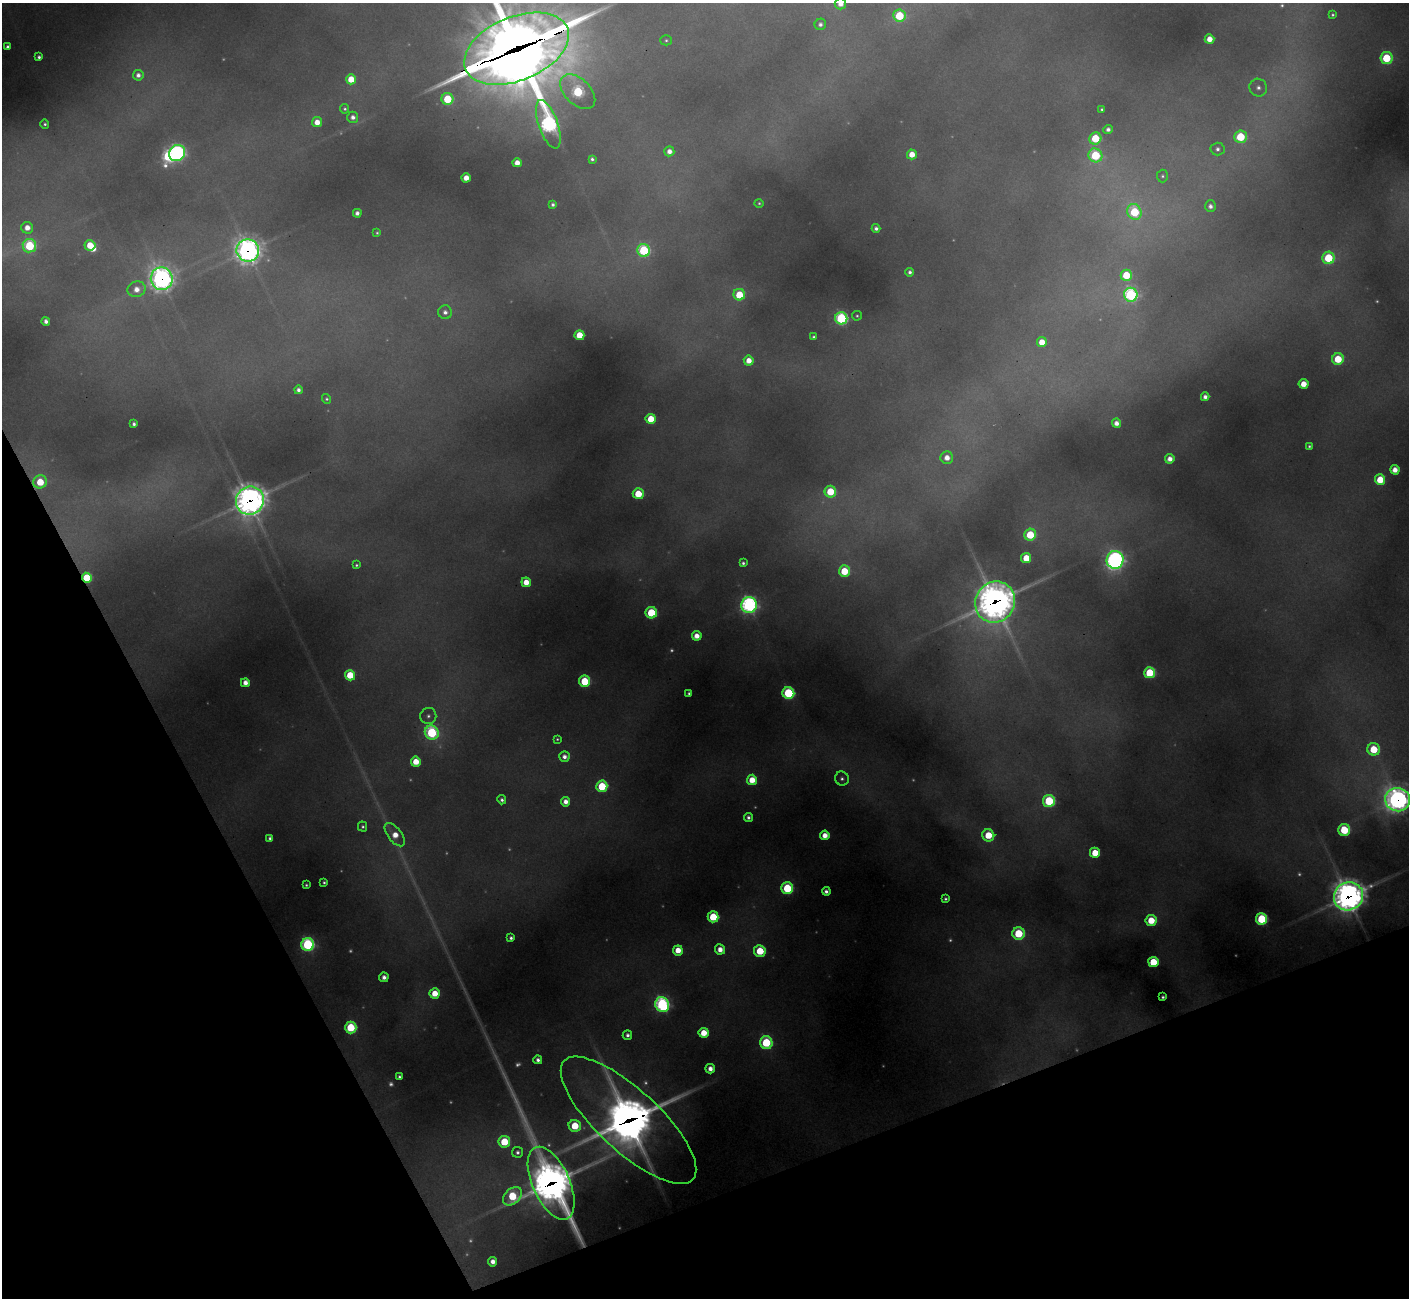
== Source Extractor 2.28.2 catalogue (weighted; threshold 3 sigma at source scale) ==
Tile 14 of 4 x 4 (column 2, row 4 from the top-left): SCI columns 1411-2817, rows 287-1582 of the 5630 x 5619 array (HDU 1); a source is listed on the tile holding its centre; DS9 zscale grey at full resolution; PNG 1411 x 1300 px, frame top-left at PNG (2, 3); each listed source drawn as its Kron ellipse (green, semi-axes under 4 px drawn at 4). Shown black and unused: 21% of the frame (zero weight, under 3 of 4 exposures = <1% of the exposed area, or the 3 px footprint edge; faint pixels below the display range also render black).
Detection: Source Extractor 2.28.2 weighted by HDU 2 'WHT'; one run over the whole footprint, this tile lists its part. Background 0.448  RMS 0.015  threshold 0.0664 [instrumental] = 3 sigma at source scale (4.5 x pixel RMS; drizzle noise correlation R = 1.50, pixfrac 1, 0.05/0.05 arcsec/px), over >= 5 px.
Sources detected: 195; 41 too faint to see at this stretch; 2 inside a brighter object's white glare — neither listed nor drawn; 2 inside a brighter listed object's ellipse — not listed separately; the other 150 listed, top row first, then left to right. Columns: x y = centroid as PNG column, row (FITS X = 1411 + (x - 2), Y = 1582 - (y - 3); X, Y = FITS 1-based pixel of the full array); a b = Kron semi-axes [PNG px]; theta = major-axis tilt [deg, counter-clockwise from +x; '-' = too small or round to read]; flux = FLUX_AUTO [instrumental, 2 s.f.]
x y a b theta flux
840 4 5 5 - 19
1332 15 3 3 - 3.2
899 16 6 6 - 160
820 24 6 5 - 8.5
1209 39 5 5 - 29
666 40 5 5 - 3.3
8 47 4 4 - 8.2
516 49 55 32 22 20000
39 57 4 4 - 6.4
1386 58 6 6 - 160
138 75 5 5 - 12
351 79 5 5 - 58
1258 88 9 8 - 12
578 92 21 13 -45 270
447 99 6 6 - 140
345 109 4 4 - 4
1102 109 3 3 - 3.5
353 117 6 5 - 12
317 122 5 5 - 27
45 124 4 4 - 4.6
548 124 25 9 -71 620
1108 129 5 4 - 9.4
1240 137 6 6 - 150
1095 138 6 6 - 130
1217 149 7 6 - 8.1
669 151 5 5 - 17
177 153 8 7 - 700
912 154 5 5 - 36
1095 155 7 6 - 200
592 159 4 4 - 5.5
517 163 4 4 - 25
1162 176 6 5 - 4.5
466 178 4 4 - 29
759 203 4 4 - 3.1
553 204 4 4 - 6.1
1210 206 6 5 - 11
1134 212 8 7 - 190
357 213 4 4 - 11
27 228 6 6 - 25
876 228 4 4 - 8
377 233 4 4 - 3.2
90 245 5 5 - 62
29 246 7 6 - 220
644 250 6 6 - 290
248 251 11 11 - 1700
1328 258 6 6 - 170
910 272 4 4 - 7.2
1126 275 5 5 - 96
162 279 11 11 - 1500
137 289 9 7 19 23
739 295 6 6 - 95
1131 295 7 6 - 480
445 312 7 6 - 11
857 316 5 4 - 3.4
841 318 6 6 - 410
46 321 4 4 - 10
579 335 5 5 - 60
813 337 4 4 - 4.6
1042 342 5 5 - 39
1338 359 6 5 - 100
749 361 5 5 - 28
1303 384 5 5 - 39
298 390 4 4 - 9.1
1205 397 4 4 - 12
326 399 5 4 - 3.8
651 419 5 5 - 63
1116 423 4 4 - 16
134 424 4 4 - 6.1
1309 446 4 3 - 3.8
947 458 6 6 - 26
1170 459 4 4 - 19
1395 470 5 4 - 25
1380 480 5 5 - 85
40 482 7 6 - 82
830 492 6 5 - 110
638 494 5 5 - 84
250 501 14 13 - 2700
1030 535 6 6 - 130
1026 558 5 5 - 67
1115 560 9 8 - 840
743 563 4 4 - 5.5
356 565 4 4 - 3.5
844 571 6 5 - 98
87 578 5 4 - 110
526 582 5 4 - 36
995 602 21 19 60 3400
749 605 8 7 - 700
651 613 6 5 - 170
697 636 5 4 - 27
1150 673 5 5 - 160
350 675 5 5 - 87
585 681 5 5 - 150
245 683 4 4 - 20
689 693 4 3 - 4.4
788 693 6 6 - 260
428 716 8 8 - 9.1
432 733 7 7 - 350
557 739 4 4 - 3.1
1374 749 6 6 - 110
564 757 5 5 - 14
416 762 5 5 - 49
842 779 7 6 - 7.4
752 780 5 5 - 49
602 786 5 5 - 150
502 800 4 4 - 6.7
1398 800 12 11 - 1300
1049 801 6 6 - 250
566 802 5 4 - 20
748 817 4 4 - 8.2
363 826 5 4 - 4.4
1344 830 6 6 - 140
395 835 14 7 -52 36
825 835 5 5 - 29
988 835 6 6 - 90
270 838 4 4 - 6.9
1095 853 5 5 - 67
324 882 4 3 - 4
306 885 3 3 - 3.3
787 888 6 6 - 200
826 891 4 4 - 9.3
1348 896 15 13 30 2700
945 899 4 3 - 4.3
713 917 5 5 - 130
1262 919 5 5 - 230
1151 920 5 5 - 77
1018 933 6 6 - 170
511 938 4 4 - 6.4
308 944 6 6 - 440
720 949 5 5 - 24
678 950 5 5 - 39
760 951 6 5 - 110
1153 962 5 5 - 100
384 977 5 4 - 13
435 993 5 5 - 50
1163 997 4 3 - 4.3
662 1005 7 6 - 620
351 1027 6 5 - 180
704 1033 5 5 - 53
627 1035 5 4 - 8.7
766 1043 6 6 - 230
538 1060 4 4 - 9
710 1069 4 4 - 19
399 1076 4 4 - 4.7
629 1120 88 31 -43 5900
575 1126 6 6 - 100
504 1142 6 6 - 110
518 1152 5 5 - 7.3
551 1183 39 18 -66 3800
512 1196 11 7 42 140
493 1262 4 4 - 18
Overlapping masked pixels (flux is a lower limit): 11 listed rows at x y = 516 49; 248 251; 162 279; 40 482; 250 501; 87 578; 995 602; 1398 800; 1348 896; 629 1120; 551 1183
Isophote crosses this tile's border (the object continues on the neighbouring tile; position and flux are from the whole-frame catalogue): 3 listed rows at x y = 840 4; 516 49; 1398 800